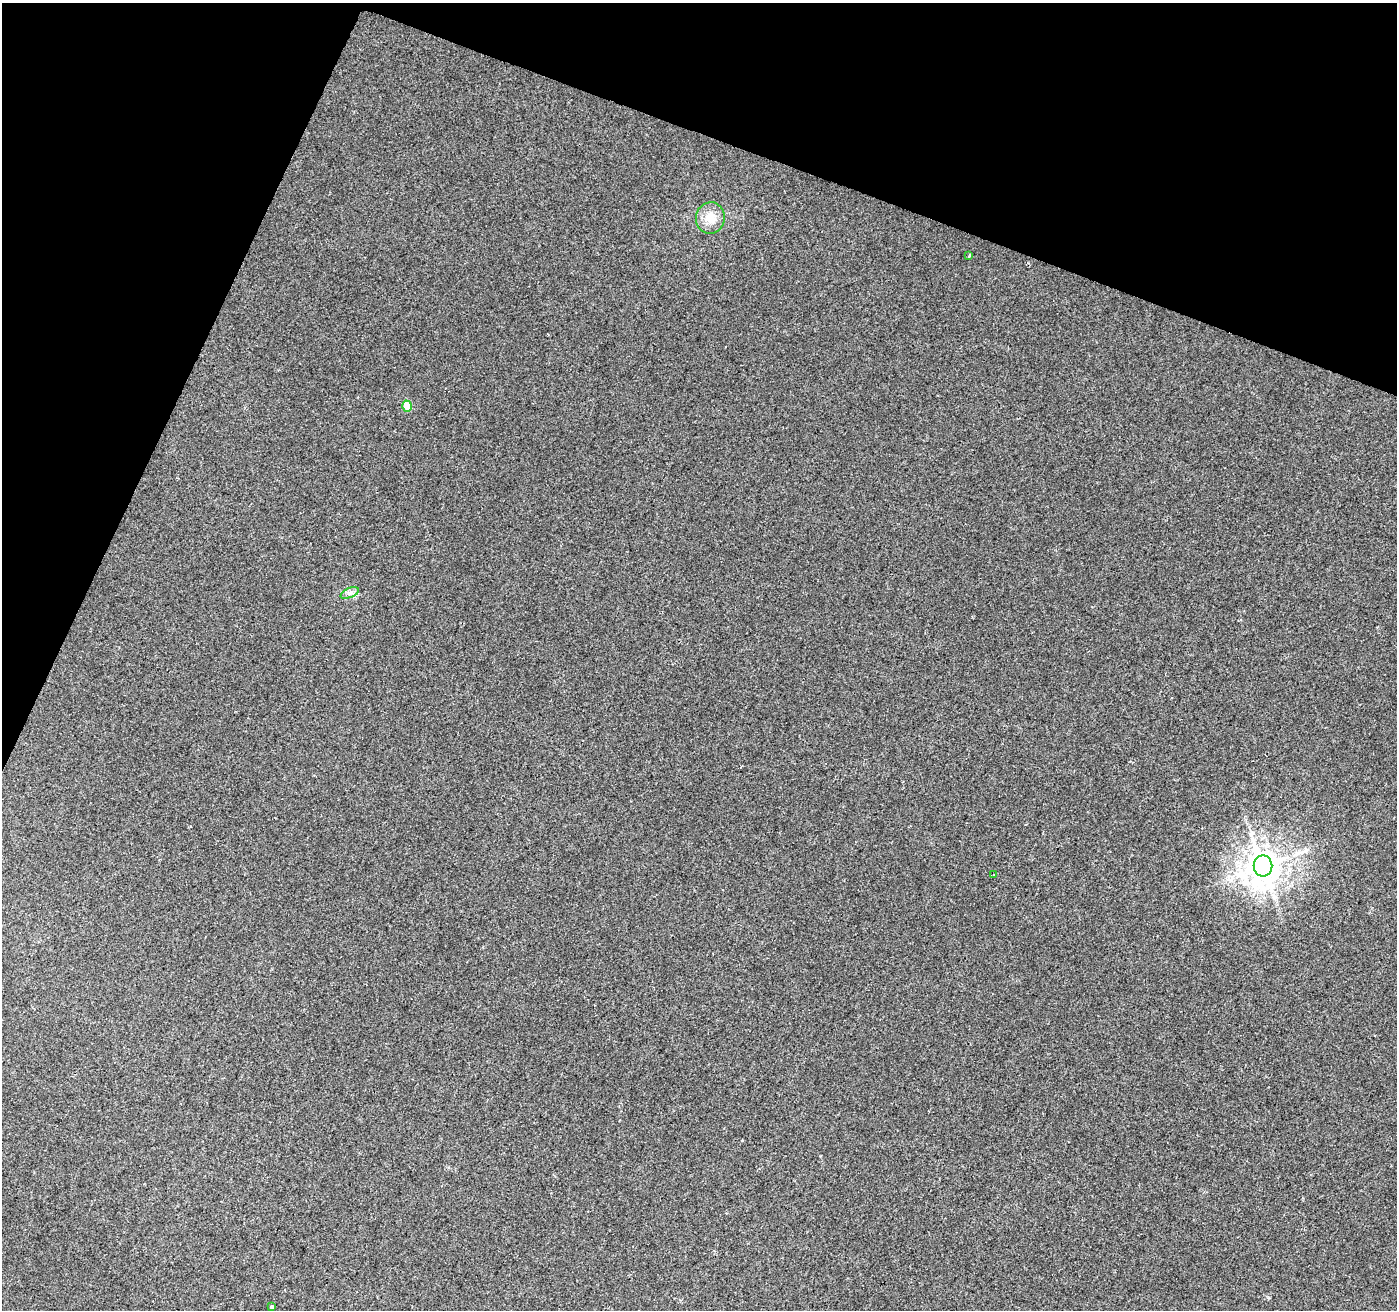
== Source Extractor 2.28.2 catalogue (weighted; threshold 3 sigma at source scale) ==
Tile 2 of 4 x 4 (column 2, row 1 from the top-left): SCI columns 1396-2790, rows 4134-5441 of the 5588 x 5716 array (HDU 1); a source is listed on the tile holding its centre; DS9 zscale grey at full resolution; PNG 1399 x 1312 px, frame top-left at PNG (2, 3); each listed source drawn as its Kron ellipse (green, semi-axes under 4 px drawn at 4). Shown black and unused: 19% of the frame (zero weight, under 2 of 3 exposures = <1% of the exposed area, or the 3 px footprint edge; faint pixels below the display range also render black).
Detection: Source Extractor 2.28.2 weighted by HDU 2 'WHT'; one run over the whole footprint, this tile lists its part. Background 0.0255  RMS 0.0059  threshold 0.0265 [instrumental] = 3 sigma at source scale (4.5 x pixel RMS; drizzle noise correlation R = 1.50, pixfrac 1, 0.0396/0.0396 arcsec/px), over >= 5 px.
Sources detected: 7; all 7 listed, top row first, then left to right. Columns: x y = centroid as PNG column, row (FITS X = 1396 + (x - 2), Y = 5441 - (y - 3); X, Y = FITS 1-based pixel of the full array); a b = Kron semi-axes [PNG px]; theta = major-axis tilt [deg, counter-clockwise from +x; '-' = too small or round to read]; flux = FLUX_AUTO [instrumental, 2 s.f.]
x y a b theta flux
710 218 16 14 82 8.9
969 256 3 3 - 3.7
407 406 6 4 -73 11
350 593 10 5 23 1.9
1263 866 10 9 - 1300
994 874 3 3 - 1.3
272 1306 3 3 - 2.1